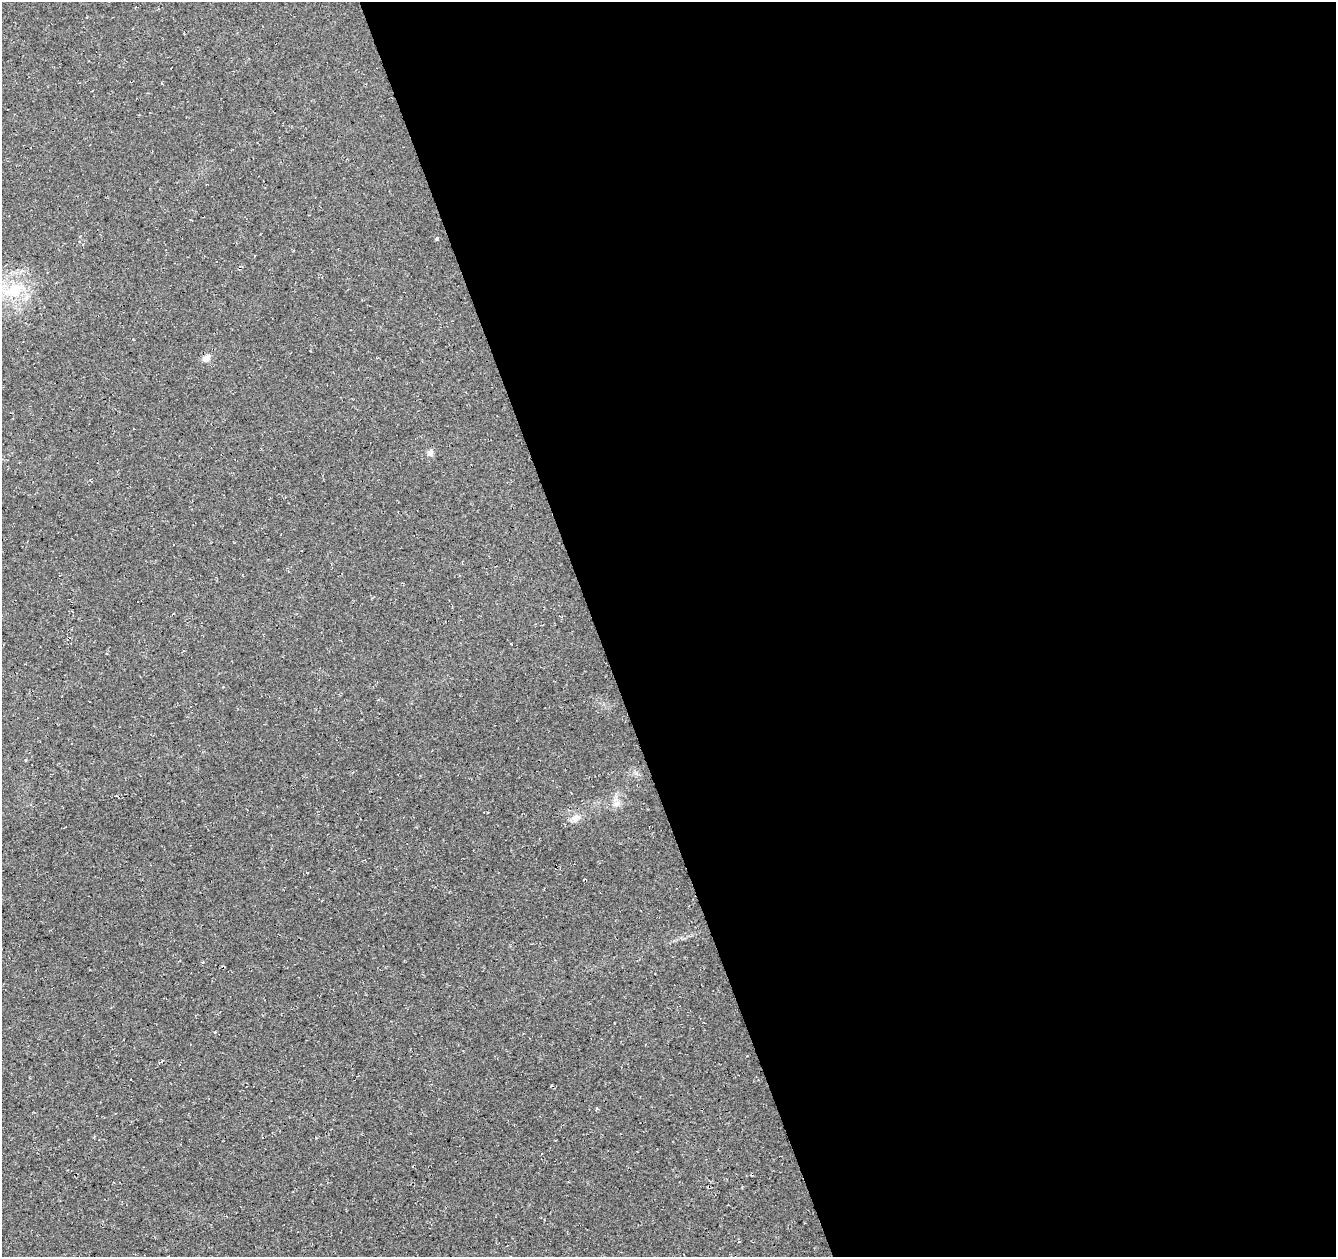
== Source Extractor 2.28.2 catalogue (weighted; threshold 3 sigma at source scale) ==
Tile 8 of 4 x 4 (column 4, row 2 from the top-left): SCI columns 4059-5392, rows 2593-3847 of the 5449 x 5237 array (HDU 1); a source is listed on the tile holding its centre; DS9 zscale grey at full resolution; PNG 1338 x 1259 px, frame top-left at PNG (2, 2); no overlay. Shown black and unused: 55% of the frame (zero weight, under 3 of 4 exposures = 5% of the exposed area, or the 3 px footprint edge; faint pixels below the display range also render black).
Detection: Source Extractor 2.28.2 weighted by HDU 2 'WHT'; one run over the whole footprint, this tile lists its part. Background 0.0307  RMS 0.0081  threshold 0.0362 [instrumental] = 3 sigma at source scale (4.5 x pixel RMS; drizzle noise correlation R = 1.50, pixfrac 1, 0.0396/0.0396 arcsec/px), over >= 5 px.
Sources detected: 7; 1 cosmic-ray / hot-pixel residue — not listed; the other 6 listed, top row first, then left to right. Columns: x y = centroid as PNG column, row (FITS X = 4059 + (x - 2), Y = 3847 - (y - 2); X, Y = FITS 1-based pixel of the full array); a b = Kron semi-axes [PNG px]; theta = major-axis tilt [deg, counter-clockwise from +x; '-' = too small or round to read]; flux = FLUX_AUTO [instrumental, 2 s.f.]
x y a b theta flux
437 239 4 3 - 0.98
14 290 26 18 24 31
207 358 11 8 42 4
430 452 8 7 - 3.1
616 804 9 8 - 4.2
576 818 13 9 33 5.6